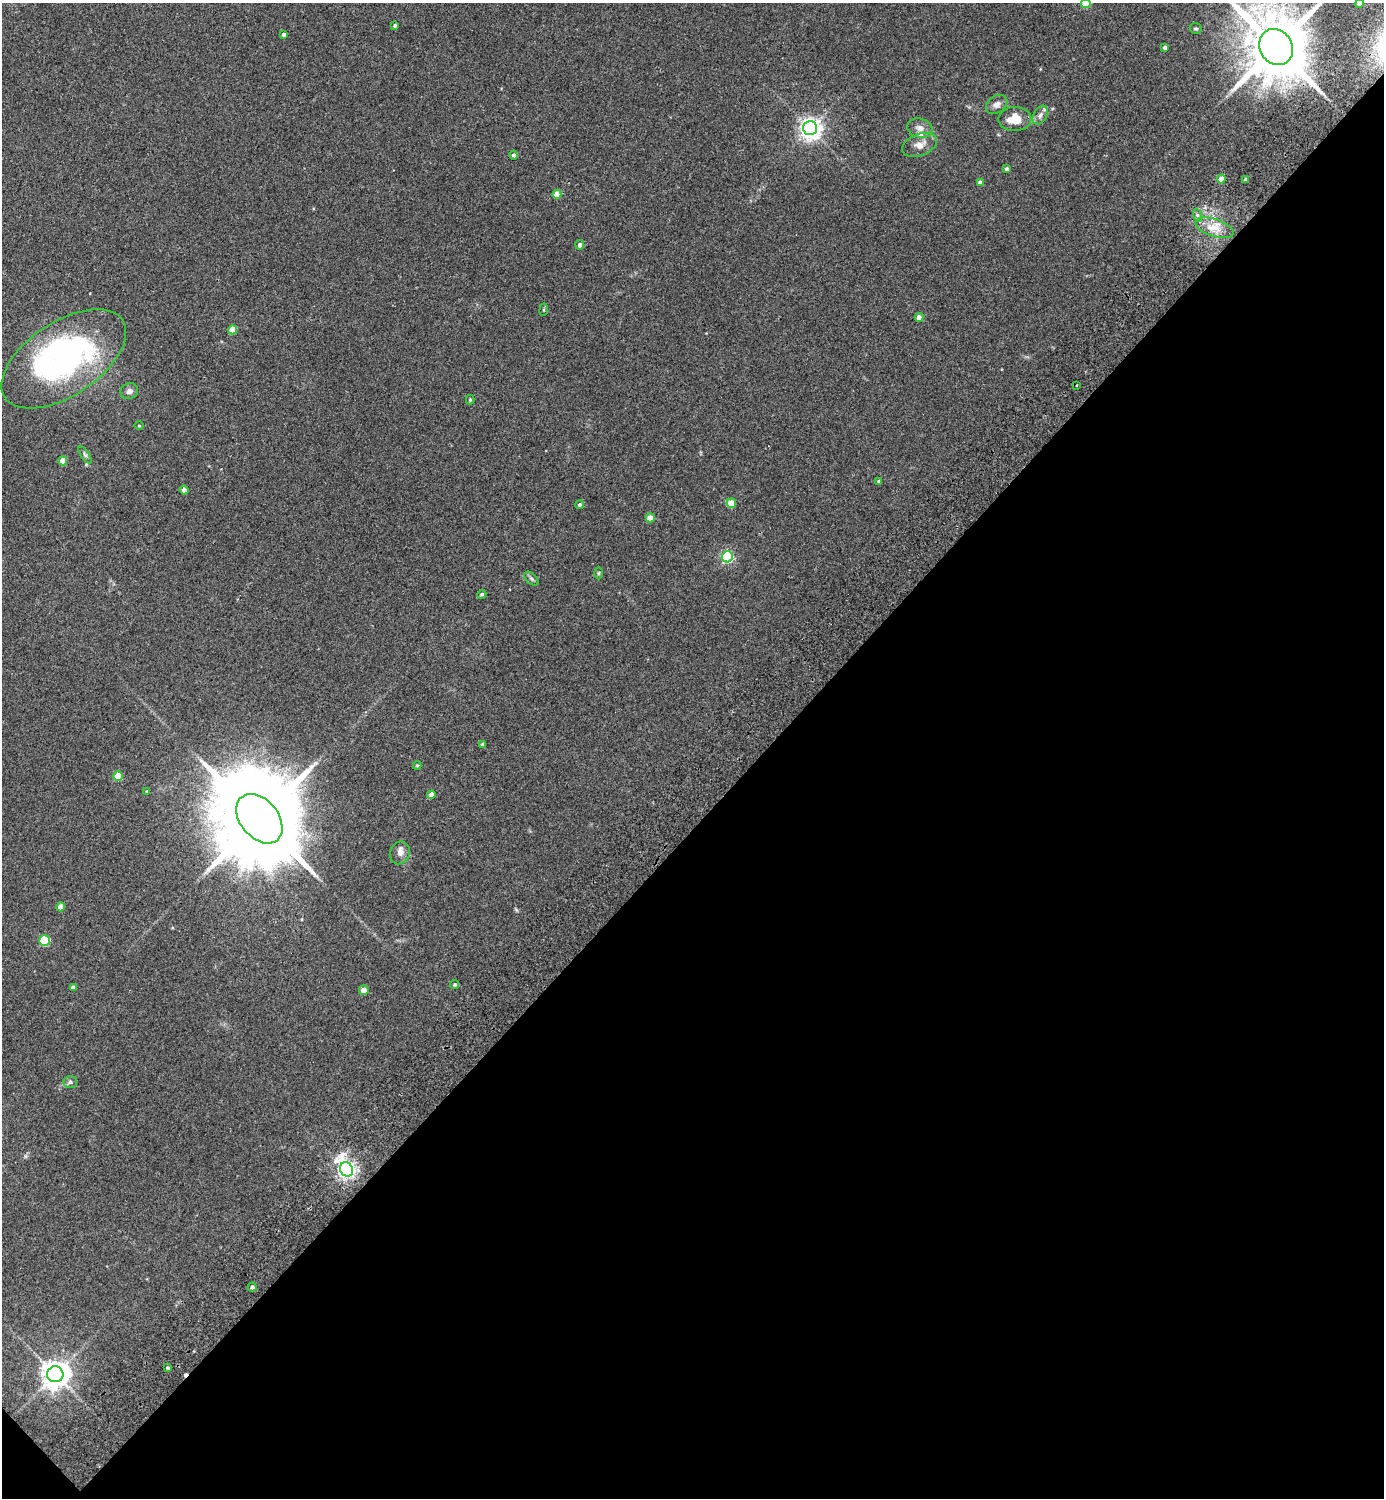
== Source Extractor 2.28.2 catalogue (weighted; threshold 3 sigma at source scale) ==
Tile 15 of 4 x 4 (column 3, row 4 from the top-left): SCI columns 2966-4347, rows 44-1539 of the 6072 x 6072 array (HDU 1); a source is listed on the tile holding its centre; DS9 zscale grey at full resolution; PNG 1386 x 1500 px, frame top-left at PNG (2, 3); each listed source drawn as its Kron ellipse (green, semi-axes under 4 px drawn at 4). Shown black and unused: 45% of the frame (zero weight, under 2 of 3 exposures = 3% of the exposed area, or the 3 px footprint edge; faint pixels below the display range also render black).
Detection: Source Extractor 2.28.2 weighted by HDU 2 'WHT'; one run over the whole footprint, this tile lists its part. Background 0.0481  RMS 0.0088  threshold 0.0397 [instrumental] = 3 sigma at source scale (4.5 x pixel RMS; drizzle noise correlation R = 1.50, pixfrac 1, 0.05/0.05 arcsec/px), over >= 5 px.
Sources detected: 64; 2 inside a brighter object's white glare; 1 cosmic-ray / hot-pixel residue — neither listed nor drawn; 3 inside a brighter listed object's ellipse — not listed separately; the other 58 listed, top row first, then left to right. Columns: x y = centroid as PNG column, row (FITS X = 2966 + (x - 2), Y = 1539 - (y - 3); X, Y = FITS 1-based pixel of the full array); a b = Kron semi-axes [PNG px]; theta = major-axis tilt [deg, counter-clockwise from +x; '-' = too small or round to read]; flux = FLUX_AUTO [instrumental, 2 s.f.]
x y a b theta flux
1086 3 5 4 - 25
1360 3 5 4 - 4.8
395 25 4 4 - 1.7
1196 29 6 5 - 1.4
284 34 4 4 - 2.4
1165 47 4 3 - 2.2
1276 47 19 16 -57 7300
997 104 11 8 33 4.5
1040 115 10 6 60 3.4
1015 119 16 12 1 13
810 128 7 7 - 530
920 128 13 9 -16 5.2
920 145 18 11 22 8.1
514 155 4 4 - 2
1007 169 4 3 - 2.5
1221 179 4 4 - 12
1245 179 4 3 - 5.1
980 182 4 4 - 4
557 194 4 4 - 12
1197 215 7 4 -71 2
1215 228 20 8 -18 11
580 245 5 4 - 2.9
544 310 6 3 82 0.96
919 317 4 4 - 4.5
233 330 4 4 - 17
64 359 70 37 33 210
1077 385 3 2 - 0.71
129 391 9 8 - 3.7
470 400 4 4 - 0.98
139 426 4 3 - 0.65
85 455 10 4 -56 1.6
63 461 4 4 - 14
879 481 4 3 - 1.4
184 490 4 4 - 3.7
731 503 5 4 - 19
580 504 4 4 - 1.5
650 518 4 4 - 12
727 557 5 5 - 110
598 573 6 4 89 0.97
531 579 8 5 -44 1.8
482 594 5 4 - 1.3
483 745 4 4 - 2.6
417 765 4 4 - 0.96
118 776 4 4 - 18
147 792 4 4 - 1.6
431 795 4 4 - 8.4
259 819 28 19 -50 18000
400 853 11 10 - 5.1
61 907 4 4 - 8
45 941 5 5 - 43
455 985 4 4 - 1.3
73 987 4 4 - 4.2
364 990 5 4 - 6.5
70 1082 7 5 2 1.9
346 1169 7 6 - 350
252 1287 4 4 - 2.8
168 1368 3 3 - 1.5
55 1374 8 8 - 1000
Overlapping masked pixels (flux is a lower limit): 1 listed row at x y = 1276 47
Isophote crosses this tile's border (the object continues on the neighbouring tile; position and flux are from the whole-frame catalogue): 3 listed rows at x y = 1086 3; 1360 3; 1276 47